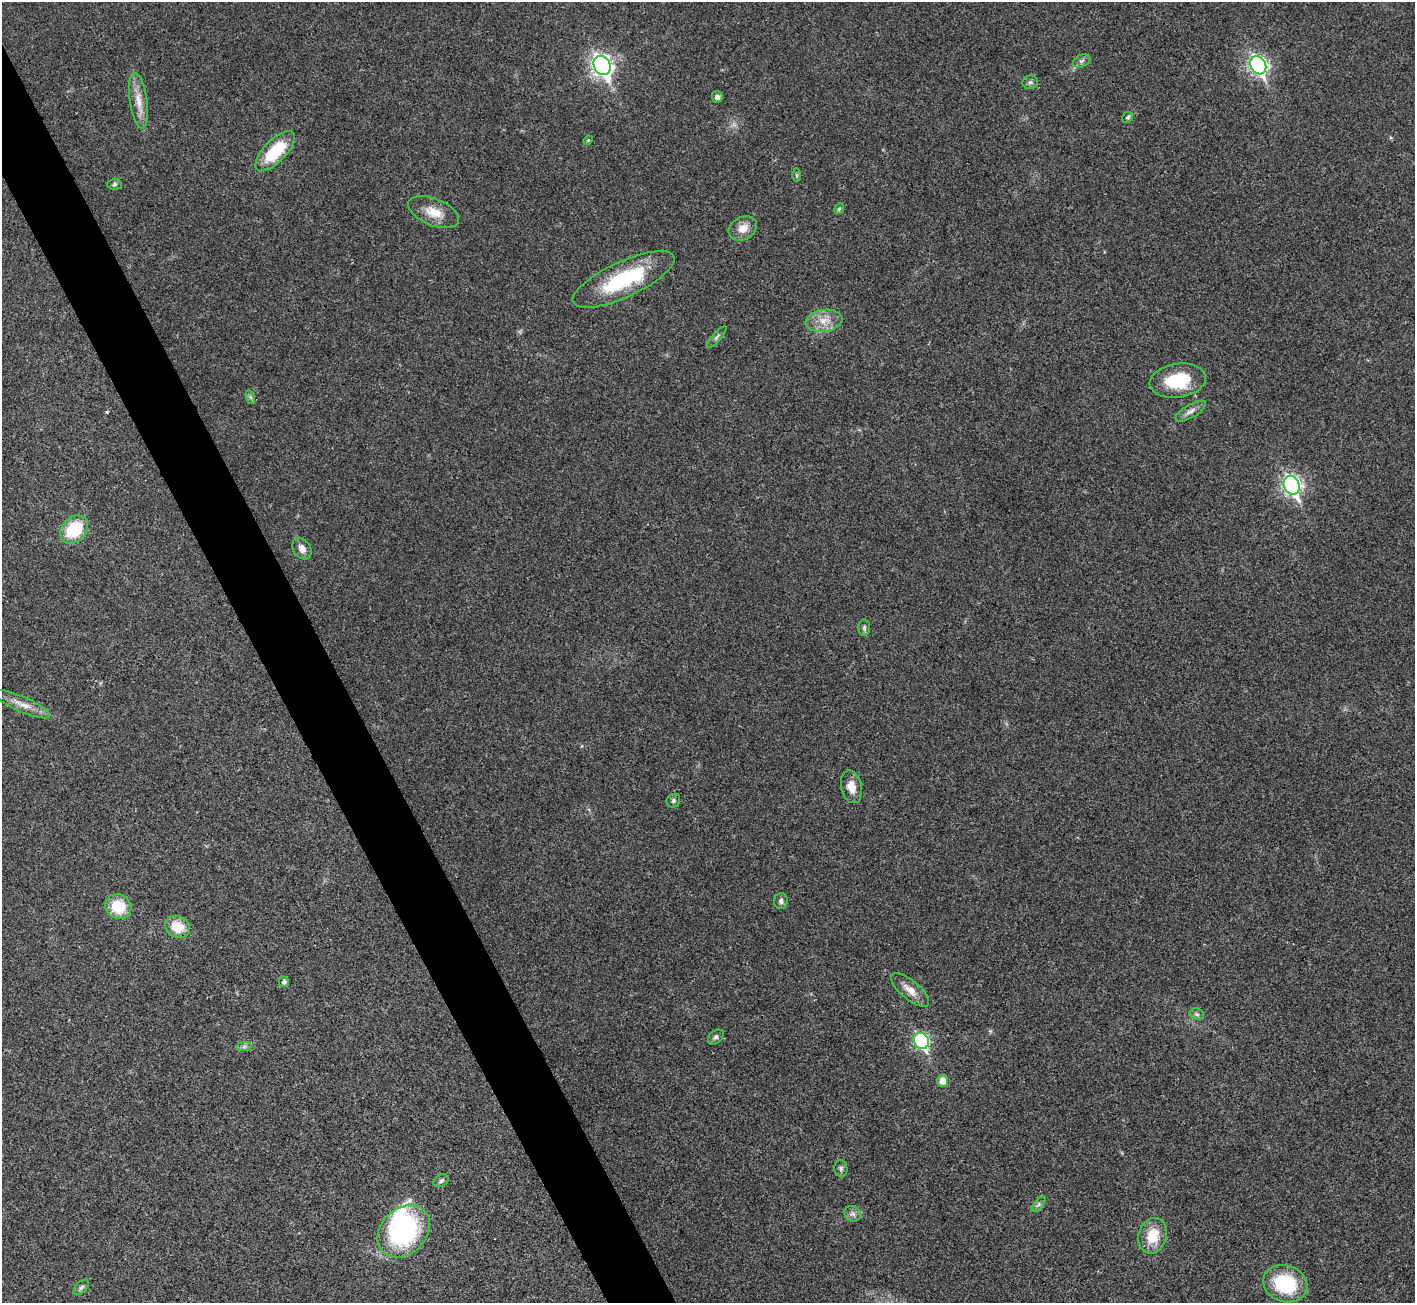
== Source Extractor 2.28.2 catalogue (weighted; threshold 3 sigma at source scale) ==
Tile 11 of 4 x 4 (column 3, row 3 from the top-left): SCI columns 2833-4245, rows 1591-2891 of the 5661 x 5651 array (HDU 1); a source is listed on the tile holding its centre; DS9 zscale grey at full resolution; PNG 1417 x 1305 px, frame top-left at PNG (2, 2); each listed source drawn as its Kron ellipse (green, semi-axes under 4 px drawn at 4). Shown black and unused: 4% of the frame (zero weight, under 3 of 4 exposures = <1% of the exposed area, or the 3 px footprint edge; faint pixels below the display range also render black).
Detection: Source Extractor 2.28.2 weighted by HDU 2 'WHT'; one run over the whole footprint, this tile lists its part. Background 0.0216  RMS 0.0044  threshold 0.0196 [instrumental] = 3 sigma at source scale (4.5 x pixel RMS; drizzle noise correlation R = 1.50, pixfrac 1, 0.05/0.05 arcsec/px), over >= 5 px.
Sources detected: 47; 1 inside a brighter object's white glare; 1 cosmic-ray / hot-pixel residue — neither listed nor drawn; the other 45 listed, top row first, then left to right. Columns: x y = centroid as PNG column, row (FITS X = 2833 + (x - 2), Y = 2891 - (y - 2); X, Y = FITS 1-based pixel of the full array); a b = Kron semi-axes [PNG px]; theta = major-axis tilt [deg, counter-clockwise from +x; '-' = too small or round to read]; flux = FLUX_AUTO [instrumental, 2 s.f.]
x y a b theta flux
1081 61 9 6 27 1.3
1258 65 9 7 -62 130
602 66 10 8 -63 210
1030 82 8 6 9 1.2
717 97 5 5 - 1.8
139 101 28 8 -82 6.2
1128 117 6 5 - 0.74
588 140 5 4 - 0.5
275 151 26 11 45 21
797 175 7 4 -89 0.64
114 184 7 5 2 0.94
839 209 6 4 61 0.58
434 212 27 13 -23 7.8
743 228 15 11 32 5
624 279 55 17 25 35
824 321 18 11 8 6.2
717 337 14 3 49 0.99
1178 381 28 17 8 20
250 397 7 4 -70 0.86
1191 411 17 6 30 2.5
1292 485 9 7 -64 150
74 529 16 12 45 19
302 548 11 8 -57 2.7
864 627 8 6 -90 1.1
22 704 30 7 -24 5.3
851 787 17 10 -77 4.9
673 801 7 6 - 1.1
781 901 8 7 - 1.4
118 907 13 12 - 14
177 927 13 10 -23 10
284 982 5 5 - 1.3
910 990 23 9 -40 5.1
1197 1014 7 5 -20 1
716 1037 9 6 43 1.2
921 1041 8 7 - 71
244 1047 7 4 1 1
943 1081 6 5 - 5.9
841 1169 8 6 -82 1.1
441 1181 8 6 29 1.1
1038 1205 9 4 48 1.1
853 1214 8 7 - 1.6
404 1231 29 22 45 64
1153 1236 18 14 74 11
1285 1284 22 18 -20 27
81 1287 9 5 45 1.2